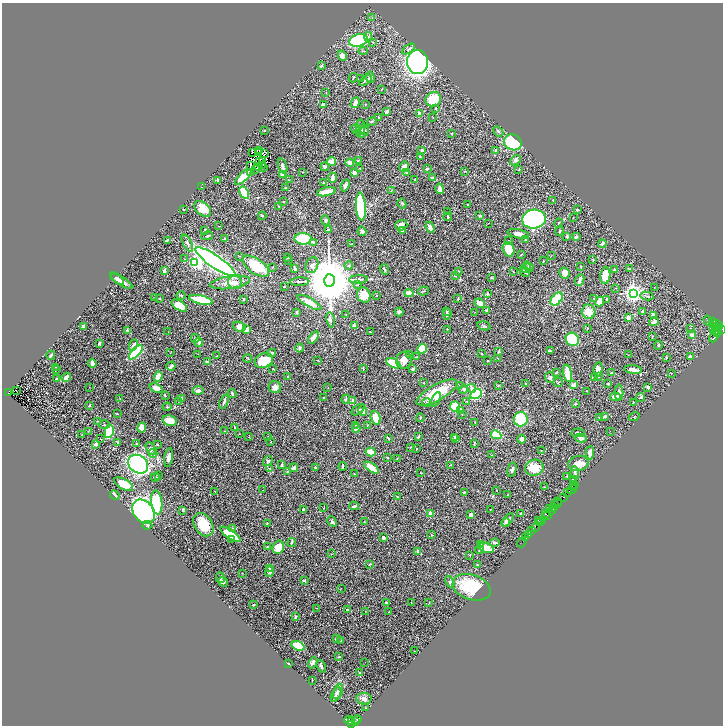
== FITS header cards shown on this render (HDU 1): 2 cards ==
NAXIS1  =                 1441
NAXIS2  =                 1447

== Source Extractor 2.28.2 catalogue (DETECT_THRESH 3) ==
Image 1441 x 1447 px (HDU 1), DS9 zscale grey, zoomed out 1/2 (1 PNG px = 2 x 2 image px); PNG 725 x 728 px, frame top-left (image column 1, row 1446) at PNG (2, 3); each listed source drawn as its Kron ellipse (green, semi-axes under 4 px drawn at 4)
Background 0.331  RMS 0.014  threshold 0.0407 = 3 sigma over >= 5 px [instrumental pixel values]
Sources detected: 542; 61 cannot appear on this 1/2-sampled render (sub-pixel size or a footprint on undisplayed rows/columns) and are neither listed nor drawn; the other 481 listed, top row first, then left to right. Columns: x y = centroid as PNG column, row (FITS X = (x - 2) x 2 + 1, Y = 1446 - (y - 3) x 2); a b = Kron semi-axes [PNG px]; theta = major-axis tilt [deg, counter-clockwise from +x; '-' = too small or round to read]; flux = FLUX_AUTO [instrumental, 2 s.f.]
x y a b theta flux
372 18 3 2 - 1.5
368 37 5 3 - 5
358 40 9 6 17 220
373 42 3 2 - 1.9
408 49 7 4 32 6.8
363 51 4 2 - 1.9
342 56 5 4 - 14
417 62 12 10 -82 810
321 66 4 2 - 3.5
370 77 6 4 -81 6.6
353 78 5 2 - 1.8
361 79 3 2 - 3.5
365 80 7 2 36 5
381 89 2 2 - 1.5
326 93 2 1 - 0.91
433 99 8 7 - 82
355 103 5 4 - 9.3
323 104 4 2 - 4.3
365 104 2 2 - 0.92
435 109 3 3 - 1.4
387 112 4 3 - 7.9
419 113 2 2 - 18
379 118 3 2 - 2.6
433 118 2 2 - 0.93
372 122 5 3 - 2.6
361 127 8 3 -89 4.3
355 129 4 3 - 5.8
364 130 3 2 - 2.9
265 131 2 2 - 1.7
362 131 7 6 - 12
498 131 6 3 -43 5
451 134 2 2 - 1.3
513 142 9 7 -27 150
422 150 4 3 - 3.8
495 150 3 3 - 3.2
260 151 2 1 - 0.12
252 152 2 2 - 420
259 152 3 1 - 0.47
264 154 2 1 - 0.37
420 157 3 2 - 1.5
515 160 6 4 39 7
260 161 2 1 - 0.87
262 161 2 1 - 0.28
331 161 5 4 - 23
358 161 4 3 - 2.3
350 163 4 3 - 17
251 165 3 3 - 0.52
263 165 2 1 - 0.38
283 166 8 3 -71 9.2
258 167 4 1 - 0.98
325 167 4 4 - 5.2
404 167 5 5 - 16
263 168 2 1 - 1.4
360 168 2 2 - 1.1
256 169 2 1 - 0.98
427 169 3 3 - 2.3
519 170 2 2 - 1.9
465 171 3 2 - 1.7
250 172 3 2 - 3.7
302 172 2 1 - 0.69
355 172 4 3 - 16
407 173 4 2 - 1.6
282 174 4 4 - 7.4
243 177 10 3 44 66
333 178 5 3 - 15
432 178 2 2 - 3.7
415 179 3 2 - 2.1
218 180 2 2 - 9
289 180 3 2 - 0.82
323 182 2 2 - 1.7
345 185 6 3 68 7.7
201 187 2 2 - 1.3
286 187 3 2 - 1.5
440 189 5 3 - 9.6
392 190 3 2 - 0.92
326 192 9 3 12 39
244 193 7 4 -63 110
553 200 2 2 - 1.2
284 201 3 2 - 1.7
402 204 5 3 - 2.6
467 204 2 2 - 0.94
279 206 4 3 - 2.5
361 207 14 5 -86 270
183 209 3 2 - 1
203 209 10 6 -38 34
577 210 3 3 - 5.1
448 212 2 1 - 0.86
262 216 4 2 - 4.2
480 216 3 2 - 4.8
448 217 4 2 - 3.2
573 217 2 1 - 0.75
534 219 12 9 4 610
325 220 5 3 - 5.5
488 223 2 1 - 0.73
559 223 5 2 - 2.4
401 225 6 5 - 14
219 226 2 1 - 0.93
430 227 5 3 - 14
205 230 4 2 - 3.4
328 230 4 3 - 5.9
402 230 2 2 - 2.1
362 231 5 4 - 6.3
560 231 5 3 - 3.2
518 234 11 4 -12 14
207 236 6 2 15 2.9
567 236 3 2 - 5.8
576 237 2 2 - 8.1
225 239 4 3 - 3.2
303 239 8 5 -3 85
168 240 4 2 - 3.4
525 240 3 3 - 2.3
508 241 4 2 - 1.7
313 242 4 3 - 4.3
187 243 9 4 -63 7.1
352 244 2 1 - 0.88
602 244 4 3 - 4.2
509 249 7 5 -74 40
521 254 3 2 - 1.1
239 256 3 2 - 1.2
551 256 4 1 - 1
288 258 2 2 - 1.1
184 259 2 2 - 1.2
288 260 2 1 - 0.81
593 260 3 2 - 1.9
543 261 3 2 - 0.94
195 262 4 3 - 600
215 262 24 6 -34 1400
312 265 8 6 67 10
349 265 4 3 - 2.6
256 266 15 7 -34 80
581 266 2 2 - 0.98
273 267 2 2 - 2.8
526 267 6 3 80 3.7
529 268 4 4 - 3
295 269 4 3 - 3.2
384 269 5 2 - 3.6
614 269 3 3 - 3.2
630 269 3 3 - 1.9
164 270 4 2 - 8
458 271 3 3 - 2.2
513 272 2 2 - 1.1
525 272 6 4 -44 4.9
564 273 5 5 - 15
455 275 2 2 - 11
605 276 8 5 82 61
491 277 3 2 - 2
117 279 8 4 -39 7.6
358 279 9 3 3 6.4
329 280 6 5 - 25000
580 280 6 2 65 12
121 281 12 3 -32 13
230 282 20 6 8 28
235 282 7 6 - 13
300 282 9 3 3 5.4
358 285 2 2 - 0.87
284 287 3 2 - 0.91
654 287 3 2 - 1.2
616 288 2 2 - 1.2
423 291 5 2 - 2.7
409 293 4 3 - 38
633 293 3 3 - 1400
487 294 4 3 - 2.4
364 295 8 6 -72 37
181 296 5 3 - 2.2
376 296 3 2 - 1.1
647 296 6 2 -11 3
155 298 3 2 - 1.5
160 298 2 2 - 1.4
458 298 3 2 - 2.6
594 298 3 2 - 1.3
244 299 2 2 - 4.8
557 299 7 4 49 110
607 299 4 2 - 3
201 300 12 4 -12 100
600 301 5 3 - 22
309 302 13 4 -29 32
480 303 5 3 - 20
179 306 9 4 -33 32
446 311 3 2 - 1.4
486 311 2 2 - 1.5
643 311 2 2 - 7.4
296 312 4 3 - 2.8
399 312 4 3 - 6.9
475 312 2 1 - 0.82
589 312 7 7 - 37
346 314 2 2 - 1.3
447 314 6 3 83 5.2
653 315 3 3 - 12
628 317 2 2 - 35
330 320 7 3 -78 5.6
708 320 5 2 - 2.6
654 321 5 3 - 7.9
713 321 2 1 - 1.1
717 325 6 3 -24 530
83 326 4 4 - 4.3
354 326 2 2 - 20
484 326 7 4 -15 4
239 327 6 5 - 25
716 327 2 2 - 760
587 328 3 2 - 1.3
691 328 3 2 - 1.3
714 328 2 2 - 910
247 329 4 3 - 13
447 329 2 1 - 1.1
718 329 2 1 - 620
721 329 3 2 - 1000
128 331 4 3 - 3.6
715 331 2 2 - 1300
168 332 2 1 - 0.69
370 332 2 1 - 1.2
718 333 2 1 - 1100
692 335 4 3 - 8.4
715 335 8 4 62 5700
652 336 3 2 - 1.5
195 338 4 3 - 3.7
313 338 7 3 55 12
572 339 7 6 - 150
199 342 4 3 - 16
99 343 4 3 - 4.8
133 345 6 4 65 7.4
658 345 4 2 - 2.8
300 348 4 3 - 4.8
422 349 5 4 - 49
550 351 4 2 - 3.6
136 352 9 4 48 180
499 352 3 2 - 1.8
170 353 3 2 - 0.81
272 353 4 2 - 5.9
482 353 3 2 - 1.6
198 354 2 1 - 1.7
409 354 3 2 - 1.2
51 355 4 2 - 4.5
628 355 3 2 - 0.89
216 356 2 2 - 1.8
417 357 3 2 - 1.3
666 357 2 2 - 2.5
690 357 3 3 - 9
247 358 4 2 - 1.9
498 358 3 2 - 1
318 360 3 1 - 0.98
404 360 8 7 - 22
488 360 3 2 - 2
264 361 9 7 25 64
207 362 4 3 - 3.3
92 363 4 3 - 13
393 363 7 4 -30 84
171 366 4 2 - 9
56 367 2 1 - 0.91
273 369 2 1 - 0.99
363 369 4 2 - 1.6
413 369 4 3 - 7.8
598 369 7 4 82 18
56 370 2 2 - 1.1
633 370 9 4 -8 14
556 372 3 2 - 1.8
568 373 9 3 -80 76
612 373 4 3 - 3
671 373 2 2 - 2.7
158 376 5 3 - 26
66 377 5 4 - 7.4
288 377 3 2 - 4.2
550 377 5 5 - 7.6
599 377 3 3 - 1.8
594 378 3 2 - 1.5
57 379 4 3 - 3.2
558 382 5 2 - 1.9
424 383 2 2 - 1.6
525 384 3 2 - 1.7
608 384 2 2 - 3.3
459 385 2 2 - 1.1
498 385 2 2 - 1.8
573 385 4 3 - 8.8
89 387 2 1 - 0.67
275 387 6 6 - 14
648 387 4 3 - 5.4
156 388 7 4 -19 18
328 388 2 1 - 0.7
471 388 5 4 - 9.8
463 389 5 4 - 5.2
16 390 2 1 - 1.2
198 390 5 4 - 6.1
587 391 3 2 - 1.3
9 392 4 2 - 34
437 392 23 8 29 83
619 393 8 3 89 8.3
232 394 4 2 - 3
476 394 6 4 30 150
165 396 4 2 - 1.4
615 397 5 3 - 15
641 397 4 3 - 4.1
181 398 3 3 - 2.6
324 398 2 2 - 1.7
120 399 3 1 - 0.92
346 399 4 3 - 2.9
436 399 8 3 68 7.8
179 401 3 2 - 1.2
353 401 3 2 - 11
467 401 3 3 - 2.6
224 402 7 2 71 6
633 402 2 2 - 1.3
427 403 4 3 - 4.4
575 404 2 2 - 4
89 406 2 1 - 1.6
455 406 5 5 - 79
167 407 4 3 - 2.9
358 410 7 3 35 3.4
363 411 5 3 - 14
460 411 3 2 - 10
117 414 3 2 - 2.4
462 414 3 2 - 1.1
605 416 4 2 - 5.1
600 417 4 3 - 2.3
634 417 5 3 - 2.7
376 418 7 4 -71 26
420 418 4 3 - 2.3
521 419 7 7 - 90
97 421 2 1 - 0.84
170 421 7 5 -13 31
475 422 2 1 - 0.68
104 425 5 2 - 2.2
355 425 2 2 - 1.4
367 425 2 2 - 1.3
142 428 5 4 - 14
235 428 2 2 - 1.7
356 428 4 3 - 7.5
88 431 2 2 - 0.84
224 431 2 2 - 1.7
610 431 2 1 - 0.67
109 432 7 4 81 140
578 433 7 3 4 5.9
239 434 2 2 - 1.1
82 435 3 1 - 0.96
496 435 5 4 - 52
268 436 2 1 - 0.73
249 437 2 2 - 1.2
418 437 3 2 - 2.7
454 437 4 3 - 3.1
388 438 3 2 - 2.8
581 438 6 4 -14 10
100 439 2 1 - 0.83
455 439 3 3 - 1.9
521 439 4 3 - 10
117 442 3 2 - 2
271 442 2 2 - 1.2
137 443 2 2 - 2.5
474 443 3 1 - 2.2
96 444 4 3 - 6.2
157 444 2 2 - 3.7
411 447 2 2 - 1.6
151 449 7 4 -60 6.4
417 449 2 2 - 0.76
541 450 2 2 - 1
371 452 5 3 - 39
153 453 4 3 - 4.4
590 453 7 3 86 13
492 455 2 2 - 1
169 457 10 4 81 14
387 457 2 1 - 1.6
397 458 2 2 - 1.1
268 461 5 3 - 4.4
578 463 10 7 12 21
138 464 10 8 -37 430
282 465 3 2 - 2
451 465 2 2 - 1.4
343 466 4 2 - 4.6
315 467 3 2 - 2.6
371 467 8 4 -33 27
294 468 4 3 - 6.7
534 468 9 8 - 51
270 469 4 2 - 1.2
512 470 7 3 74 4.6
287 472 2 2 - 5.9
420 473 2 2 - 1.3
575 473 6 3 -79 4.5
354 474 3 2 - 1.2
159 476 3 2 - 1.2
567 476 3 2 - 1.9
155 477 4 2 - 2.7
573 479 2 2 - 1.1
124 484 10 5 -30 43
574 484 3 1 - 85
545 487 3 2 - 1.4
573 487 2 1 - 25
572 489 5 2 - 47
263 490 2 2 - 1.1
497 490 2 1 - 1.1
215 491 2 1 - 0.71
464 493 3 2 - 3.3
568 493 3 2 - 340
115 495 5 3 - 6.6
508 495 2 2 - 1.3
397 496 3 2 - 1.9
564 497 2 2 - 670
157 502 12 5 -84 130
558 502 3 2 - 350
555 504 3 2 - 420
557 504 3 1 - 280
354 506 5 3 - 3.4
554 507 3 1 - 220
324 508 3 2 - 1.3
550 508 4 2 - 190
304 509 3 3 - 4.8
183 510 3 2 - 3.9
490 510 2 1 - 1.5
552 510 4 2 - 250
144 512 13 10 -52 430
430 513 2 2 - 54
521 513 3 2 - 1.2
546 514 4 2 - 500
471 515 3 3 - 8.4
547 515 3 1 - 170
508 520 8 4 52 9.5
538 520 2 2 - 150
542 520 2 2 - 480
332 521 6 3 -47 5
364 522 3 2 - 1.3
506 522 4 4 - 4.6
267 523 3 2 - 1.6
540 523 3 1 - 38
147 525 5 3 - 3.5
203 525 12 9 -55 60
535 527 3 1 - 48
233 528 2 2 - 2.7
532 531 3 2 - 620
230 534 12 4 -35 73
431 535 3 2 - 1.4
529 535 2 1 - 150
383 538 3 2 - 7.8
526 538 2 1 - 42
231 539 2 2 - 2.8
522 542 5 1 - 17
292 543 4 3 - 3.6
495 543 5 2 - 3.7
480 545 3 3 - 2.9
267 547 4 2 - 1.6
278 547 7 5 71 42
486 548 8 5 -18 27
479 549 4 3 - 4.2
418 551 3 2 - 6.9
331 554 2 2 - 0.8
470 555 2 2 - 1.5
369 565 3 2 - 2
477 565 2 2 - 1.8
269 568 3 2 - 2.1
270 571 5 4 - 5.8
242 573 3 2 - 1.1
220 578 5 3 - 3.6
304 580 3 2 - 3.9
223 582 5 4 - 4.8
450 582 6 3 -60 3.9
472 587 20 12 -18 120
341 588 2 1 - 0.62
411 602 3 2 - 0.97
429 602 2 1 - 0.65
387 603 4 3 - 6.4
253 605 2 2 - 2.6
316 608 2 2 - 1.3
347 609 3 2 - 2.8
365 611 2 2 - 1
389 612 3 2 - 1.2
295 617 3 2 - 2.7
336 638 3 3 - 2.7
341 640 3 2 - 2.7
298 646 7 4 -19 78
414 651 2 1 - 0.77
338 657 3 3 - 1.6
365 662 2 1 - 0.6
288 663 4 2 - 1.5
313 663 6 4 59 6.5
321 666 6 3 -66 5.1
360 673 2 2 - 2.9
312 680 2 1 - 1.1
338 691 8 4 67 8.5
336 694 8 3 62 6.4
364 699 7 5 -9 8.6
366 708 3 2 - 1.4
357 719 4 2 - 150
349 720 5 2 - 340
351 721 3 2 - 400
355 721 2 1 - 110
352 724 3 2 - 460
At the frame edge (FLAGS 8, measured only in part): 2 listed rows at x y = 721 329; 352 724
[61 sub-pixel or undisplayed-footprint detections neither listed nor drawn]